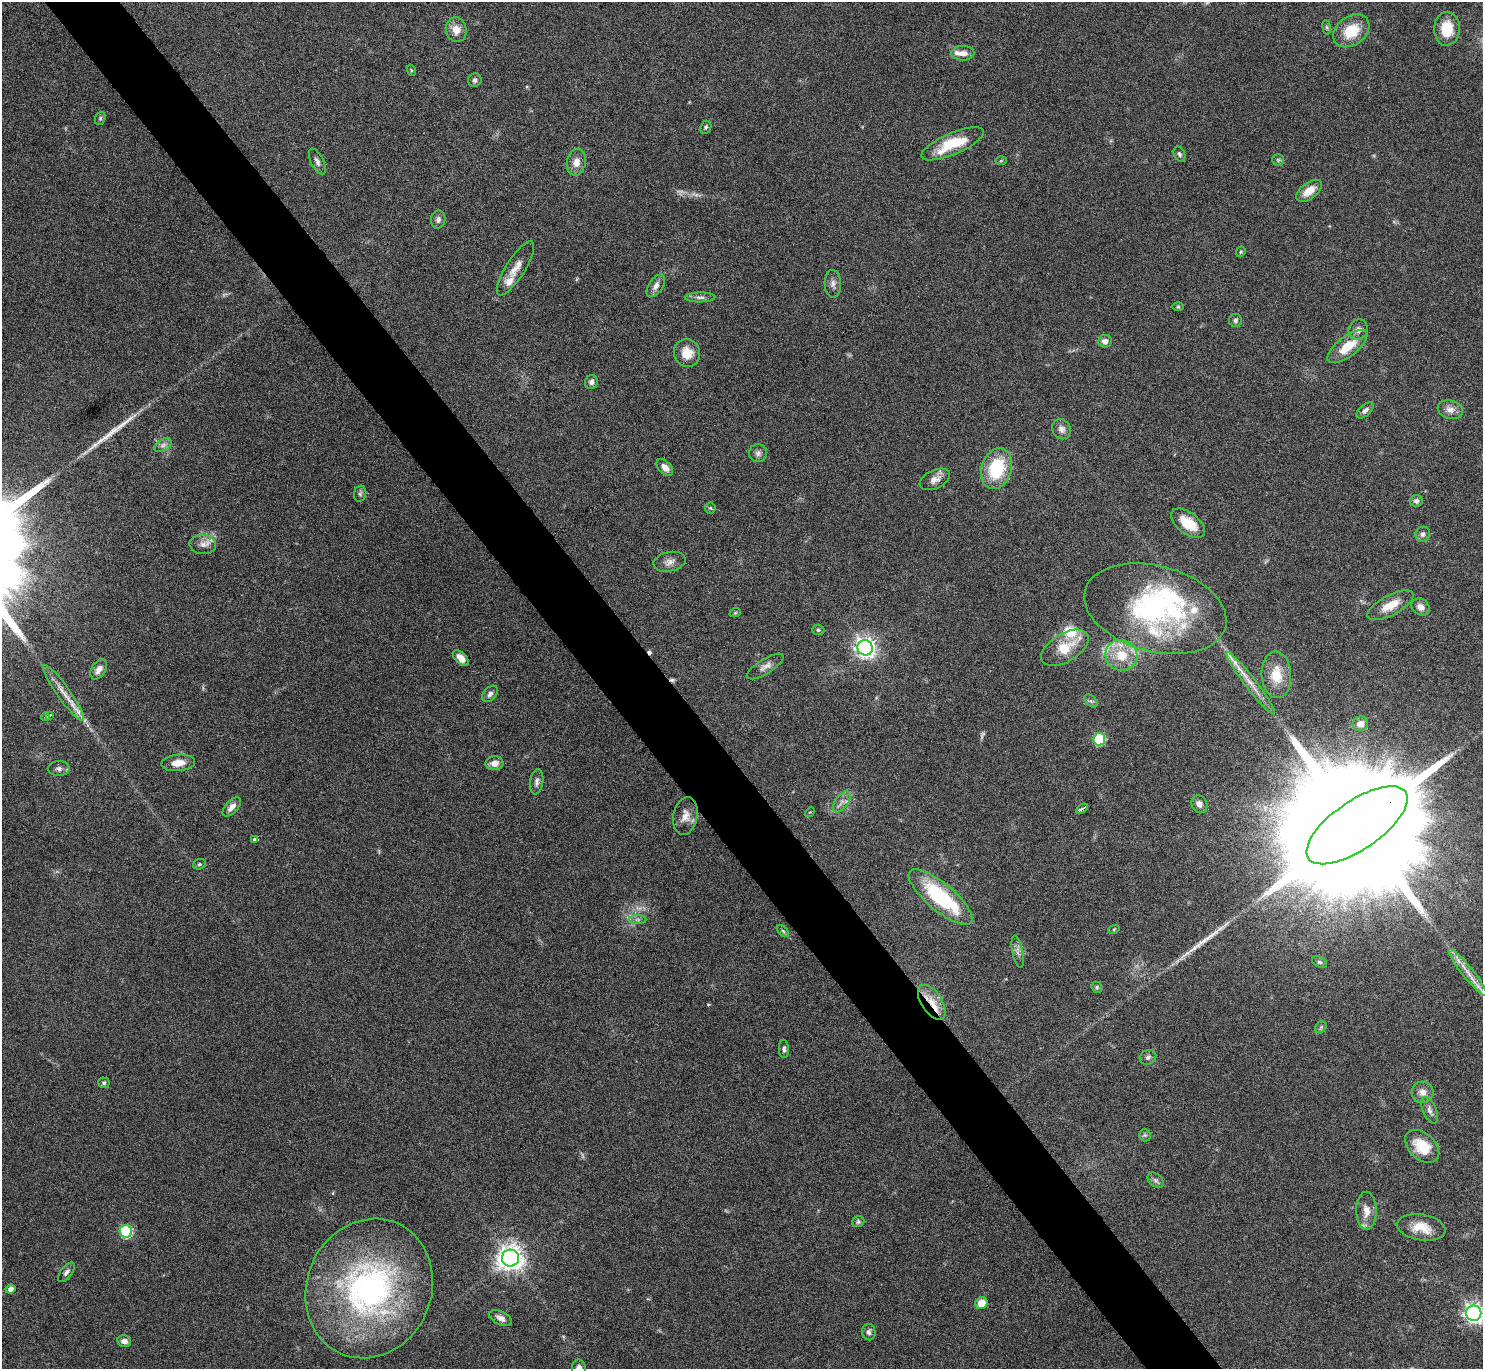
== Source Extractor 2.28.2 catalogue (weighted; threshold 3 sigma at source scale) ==
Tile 11 of 4 x 4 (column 3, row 3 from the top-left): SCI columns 2973-4453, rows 1539-2905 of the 5943 x 5938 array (HDU 1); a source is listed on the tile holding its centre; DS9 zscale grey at full resolution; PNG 1485 x 1371 px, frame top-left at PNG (2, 2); each listed source drawn as its Kron ellipse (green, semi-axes under 4 px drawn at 4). Shown black and unused: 5% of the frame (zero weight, under 4 of 8 exposures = <1% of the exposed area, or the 3 px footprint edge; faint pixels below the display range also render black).
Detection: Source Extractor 2.28.2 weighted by HDU 2 'WHT'; one run over the whole footprint, this tile lists its part. Background 0.0651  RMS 0.0049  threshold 0.0201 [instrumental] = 3 sigma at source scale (4.09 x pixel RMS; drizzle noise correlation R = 1.36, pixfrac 0.8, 0.05/0.05 arcsec/px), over >= 5 px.
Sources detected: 129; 3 too faint to see at this stretch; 1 inside a brighter object's white glare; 2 cosmic-ray / hot-pixel residue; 2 long thin detections or spike segments (spike, bleed or trail) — neither listed nor drawn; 12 inside a brighter listed object's ellipse — not listed separately; the other 109 listed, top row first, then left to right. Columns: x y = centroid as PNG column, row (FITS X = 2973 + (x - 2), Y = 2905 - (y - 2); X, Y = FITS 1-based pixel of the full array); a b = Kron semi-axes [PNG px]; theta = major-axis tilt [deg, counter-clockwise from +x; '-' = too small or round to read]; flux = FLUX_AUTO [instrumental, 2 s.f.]
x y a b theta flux
1327 27 7 4 -82 0.7
1447 29 17 13 87 11
456 30 12 10 -77 4.7
1351 31 20 14 36 13
963 53 11 7 1 3.1
411 70 6 3 -72 0.48
475 80 7 6 - 1.4
100 118 7 5 70 0.74
706 127 7 5 65 0.83
953 144 33 10 23 17
1179 154 8 5 -65 1
1278 160 6 6 - 0.77
1001 161 6 4 2 0.47
317 162 14 6 -64 1.9
576 162 13 9 79 4.1
1309 191 15 8 37 6
438 220 9 7 79 1.7
1241 252 5 4 - 0.61
516 268 31 9 58 5.7
833 284 14 8 -88 2.4
656 286 13 7 56 2.6
700 297 15 5 1 1.7
1178 307 6 4 0 0.54
1235 320 6 6 - 1.2
1358 330 10 9 - 2.5
1105 341 7 6 - 2.3
1347 346 24 10 38 11
687 353 14 13 - 7
591 382 7 6 - 1.6
1365 410 10 5 41 1.6
1450 410 13 9 -16 3.2
1061 429 10 9 - 2.6
163 445 9 6 31 1.6
758 453 9 9 - 1.8
665 467 10 6 -46 3.1
997 469 21 15 72 24
935 479 16 9 25 3.4
360 494 8 6 76 1.1
1416 501 6 6 - 1.5
710 508 5 5 - 0.67
1188 523 20 10 -37 9.9
1423 534 7 7 - 1.6
203 544 13 9 -3 3.1
669 562 16 9 11 3.2
1391 605 25 10 28 7.7
1420 607 9 8 - 2.8
1155 609 73 43 -15 79
735 613 6 3 19 0.5
818 630 6 5 - 0.87
865 648 8 7 - 270
1065 648 26 14 31 13
1121 655 16 15 - 12
461 658 10 5 -44 4.1
765 666 21 7 32 2.8
99 669 11 7 58 2.9
1276 675 23 15 -86 9.9
1251 683 39 5 -52 6.3
64 693 34 6 -55 6.2
490 694 9 6 48 1.6
1091 701 8 5 -44 0.95
50 715 3 3 - 0.9
46 717 4 3 - 1.6
1360 724 8 7 - 3.1
1099 739 6 6 - 35
178 763 17 8 5 5
494 763 9 7 6 3.2
59 769 11 7 -1 1.8
537 782 13 6 83 1.8
842 802 12 6 54 2.5
1199 804 9 7 -63 2.2
232 807 12 6 47 2.7
1082 809 6 2 30 1.1
810 812 5 4 - 0.49
685 816 19 12 79 4.7
1357 825 59 24 34 47000
255 839 4 3 - 1.9
199 864 7 5 22 0.79
941 897 40 13 -40 38
638 920 9 4 0 1.3
1114 929 6 3 19 0.51
783 931 7 4 -45 0.81
1018 952 16 5 -78 2.2
1319 962 8 5 -26 0.87
1468 972 29 6 -51 5.8
1097 987 6 5 - 0.73
932 1002 20 10 -57 8
1321 1027 6 5 - 0.77
784 1049 9 5 -87 1.3
1148 1057 8 7 - 1.3
104 1083 6 5 - 0.89
1423 1092 11 10 - 3.4
1430 1110 14 6 -66 2.1
1145 1135 6 6 - 0.88
1422 1146 20 13 -43 12
1156 1180 9 6 -41 1.3
1366 1211 19 10 -89 5.2
858 1222 6 5 - 0.92
1421 1227 24 13 -9 8.4
126 1231 6 6 - 40
510 1258 8 8 - 420
66 1272 11 5 53 1.5
369 1288 71 62 66 140
10 1289 5 4 - 2.1
981 1303 6 6 - 5.7
1474 1313 7 7 - 220
501 1318 12 6 -26 2.6
869 1332 8 6 -86 1.3
124 1341 7 6 - 2.4
579 1368 8 7 - 2.4
Overlapping masked pixels (flux is a lower limit): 2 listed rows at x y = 1357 825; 932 1002
Isophote crosses this tile's border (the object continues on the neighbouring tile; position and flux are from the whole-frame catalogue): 3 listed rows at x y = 1357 825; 1474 1313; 579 1368